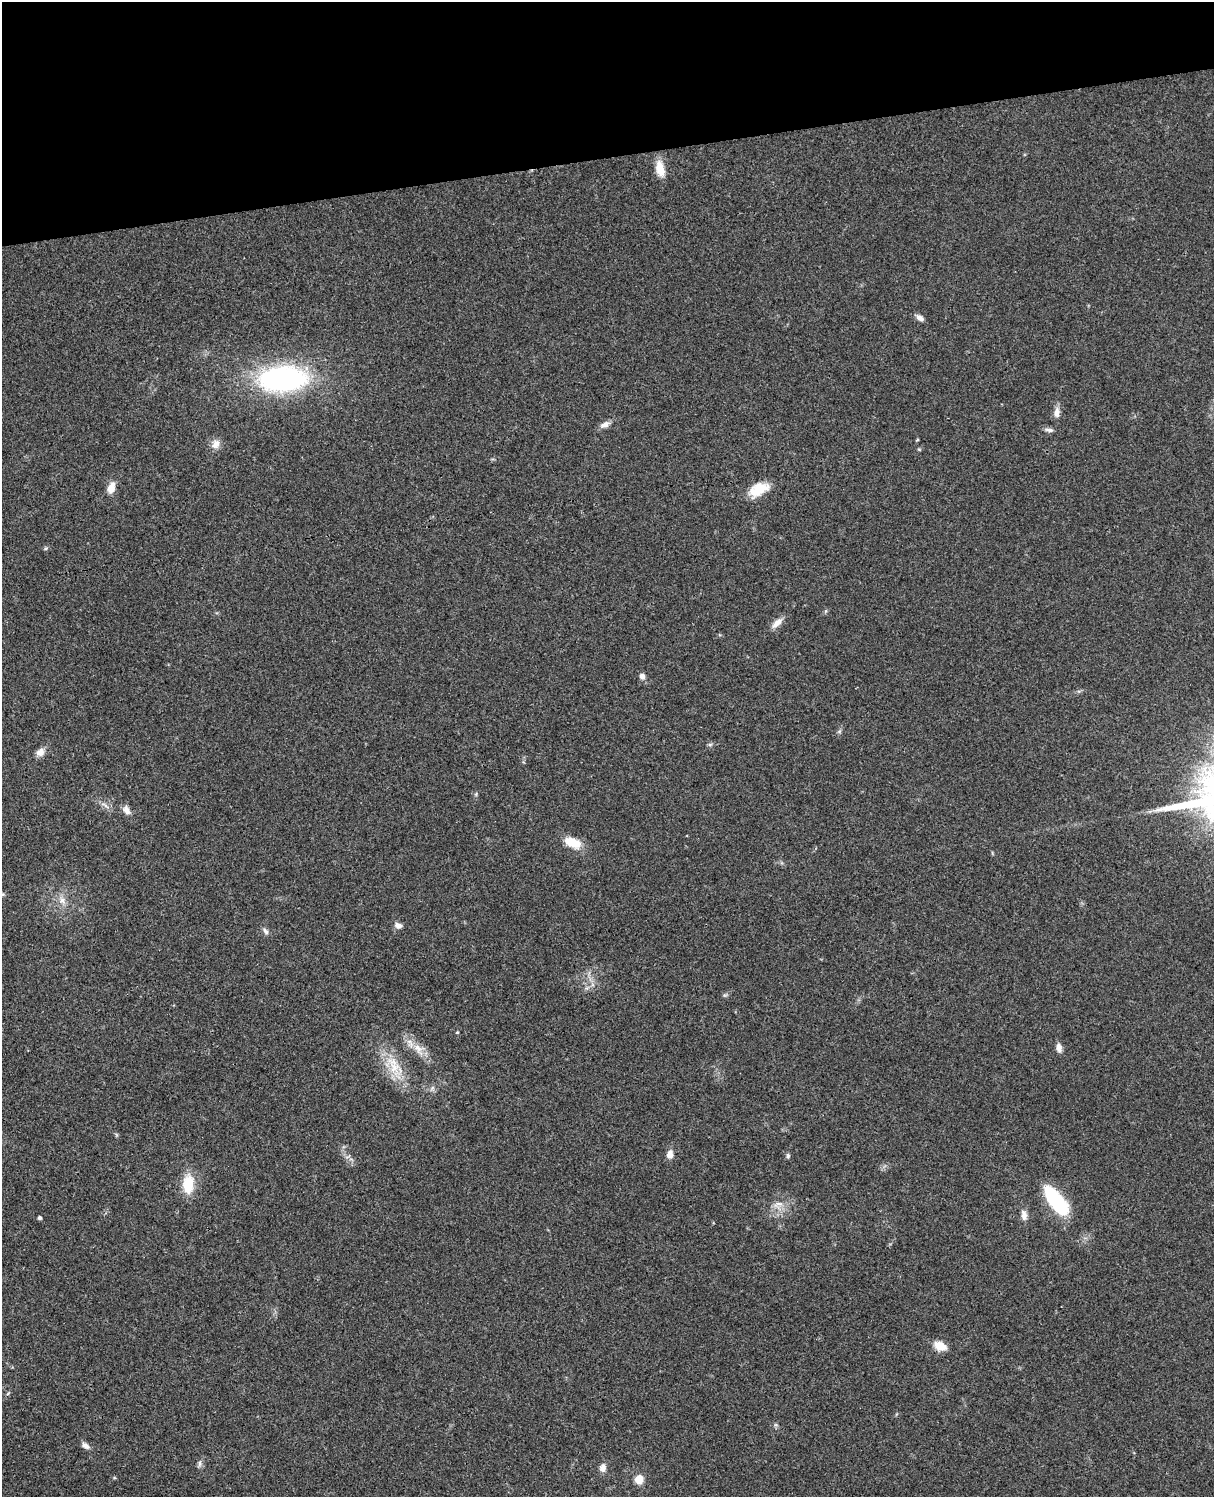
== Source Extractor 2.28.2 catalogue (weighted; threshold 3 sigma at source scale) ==
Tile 3 of 4 x 3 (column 3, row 1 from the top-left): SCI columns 2545-3756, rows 3268-4762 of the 5087 x 4926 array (HDU 1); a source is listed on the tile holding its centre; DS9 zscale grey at full resolution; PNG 1216 x 1499 px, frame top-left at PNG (2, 2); no overlay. Shown black and unused: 10% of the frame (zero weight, under 3 of 4 exposures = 6% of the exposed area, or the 3 px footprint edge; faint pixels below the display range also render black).
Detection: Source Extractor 2.28.2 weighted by HDU 2 'WHT'; one run over the whole footprint, this tile lists its part. Background 0.0955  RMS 0.0063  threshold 0.0283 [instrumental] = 3 sigma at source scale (4.5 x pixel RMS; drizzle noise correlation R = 1.50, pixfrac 1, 0.05/0.05 arcsec/px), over >= 5 px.
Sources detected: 37; all 37 listed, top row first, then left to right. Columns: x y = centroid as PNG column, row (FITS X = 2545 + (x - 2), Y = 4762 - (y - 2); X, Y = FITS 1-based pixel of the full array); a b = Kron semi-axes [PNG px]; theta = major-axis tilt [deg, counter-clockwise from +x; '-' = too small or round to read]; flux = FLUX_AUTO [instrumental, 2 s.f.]
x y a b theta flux
660 169 22 10 -77 8.6
920 318 10 6 -33 2.9
283 379 40 20 3 140
1057 412 14 7 85 3.8
605 425 14 7 25 3.4
1049 430 11 5 -7 2
216 444 13 10 66 4.4
919 449 6 3 -19 0.64
111 488 14 8 72 5.9
758 489 25 13 26 13
777 623 17 7 42 4.6
642 676 8 6 -52 2.6
710 744 7 4 19 0.95
40 752 11 9 40 3.9
104 805 13 4 -28 2.4
126 810 12 8 -65 3.6
572 843 19 10 -21 13
62 901 10 9 - 3.8
398 925 9 8 - 2.8
265 931 10 6 -53 2
457 1032 4 4 - 0.55
418 1048 16 9 -46 7.1
1059 1048 11 7 -83 3.3
394 1067 18 15 -67 14
670 1154 9 7 84 4.5
788 1156 6 5 - 1.1
188 1184 22 12 88 17
1057 1201 28 11 -52 57
778 1204 17 7 14 4.5
1024 1215 14 7 -80 3.7
39 1218 4 4 - 1.3
940 1346 15 10 -22 7.6
776 1425 6 4 -18 0.91
85 1445 12 6 -37 2.7
199 1463 11 4 83 1.6
603 1468 10 7 82 3.6
639 1479 7 7 - 9.3